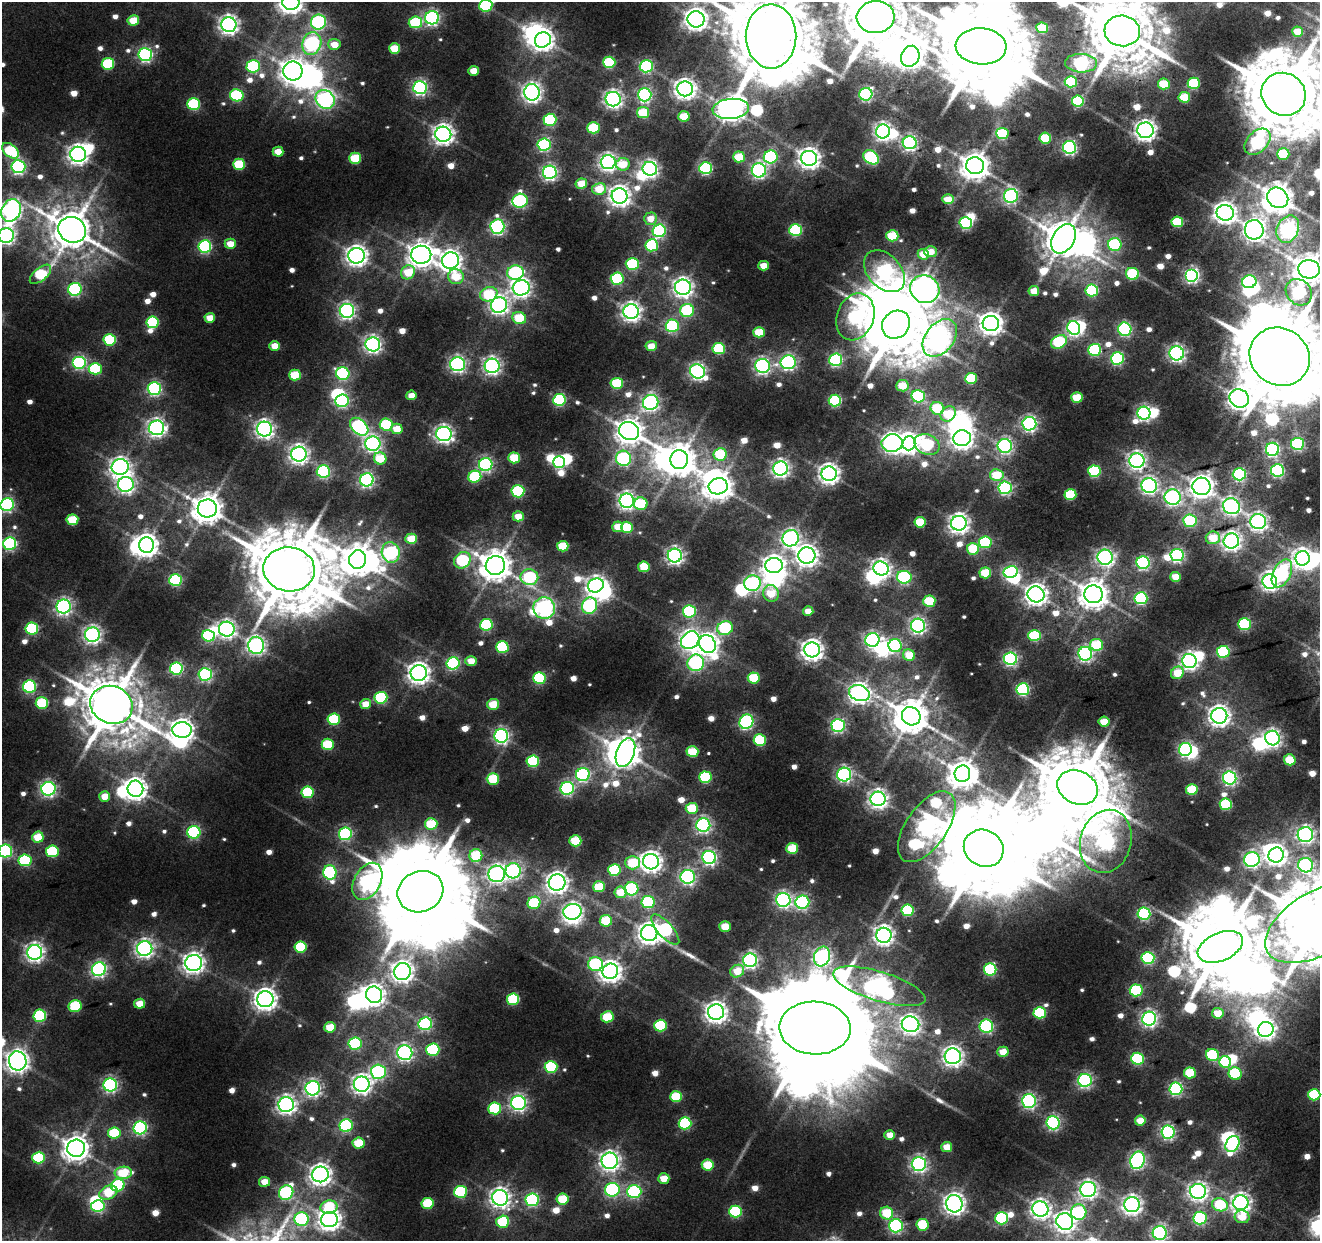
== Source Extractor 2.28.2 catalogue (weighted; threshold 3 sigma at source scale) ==
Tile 10 of 4 x 4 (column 2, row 3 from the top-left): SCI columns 1775-3092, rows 1468-2706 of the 6184 x 5464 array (HDU 1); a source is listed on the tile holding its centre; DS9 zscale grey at full resolution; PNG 1322 x 1243 px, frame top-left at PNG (2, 2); each listed source drawn as its Kron ellipse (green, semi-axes under 4 px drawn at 4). Shown black and unused: <1% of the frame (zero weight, under 3 of 5 exposures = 20% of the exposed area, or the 3 px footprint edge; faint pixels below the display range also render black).
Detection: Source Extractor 2.28.2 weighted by HDU 2 'WHT'; one run over the whole footprint, this tile lists its part. Background 0.0104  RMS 0.005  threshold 0.0227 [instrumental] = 3 sigma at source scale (4.5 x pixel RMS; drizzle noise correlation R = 1.50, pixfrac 1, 0.0396/0.0396 arcsec/px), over >= 5 px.
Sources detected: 769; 9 too faint to see at this stretch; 66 inside a brighter object's white glare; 2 long thin detections or spike segments (spike, bleed or trail) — neither listed nor drawn; of the other 692, all 500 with FLUX_AUTO >= 9.86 (the completeness limit of this list) listed and drawn (192 fainter detections not listed), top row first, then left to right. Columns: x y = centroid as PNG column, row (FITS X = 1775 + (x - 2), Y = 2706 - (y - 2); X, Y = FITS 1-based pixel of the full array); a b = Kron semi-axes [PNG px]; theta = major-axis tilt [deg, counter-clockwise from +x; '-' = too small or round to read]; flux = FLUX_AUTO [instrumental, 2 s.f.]
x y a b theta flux
291 2 8 8 - 600
486 6 6 6 - 66
876 17 19 16 4 5600
432 18 7 6 - 180
696 19 8 8 - 470
133 20 6 5 - 18
318 22 7 7 - 100
415 22 7 6 - 49
229 25 7 7 - 360
1042 28 6 5 - 25
1122 31 18 15 -5 5300
1298 32 5 5 - 15
771 36 32 25 90 9300
543 40 8 7 - 470
312 44 11 9 73 150
334 44 6 5 - 12
981 46 25 18 -3 12000
395 48 5 5 - 24
145 54 7 6 - 160
910 56 11 9 65 800
609 62 6 5 - 55
1081 63 16 9 -4 180
108 64 6 6 - 50
253 66 6 6 - 76
646 66 6 6 - 100
293 71 9 9 - 630
473 71 5 5 - 12
1071 82 6 5 - 66
1194 83 6 5 - 53
1164 84 6 5 - 30
420 87 7 6 - 180
685 89 8 7 - 440
532 92 8 8 - 390
866 94 6 6 - 120
1284 94 23 21 -34 8600
237 95 7 6 - 74
645 95 6 6 - 150
1184 97 6 5 - 28
325 99 10 8 -41 230
613 99 7 7 - 290
1078 101 6 5 - 60
194 104 6 6 - 65
731 109 18 10 5 870
643 113 6 5 - 28
684 116 5 5 - 21
550 120 6 6 - 66
593 128 6 5 - 40
1145 130 8 8 - 370
883 131 7 7 - 290
443 134 8 7 - 420
1002 134 6 5 - 49
1045 138 6 5 - 36
1257 142 15 10 46 130
910 143 7 6 - 210
544 144 6 6 - 120
1069 147 6 6 - 160
11 151 10 6 -39 47
278 152 5 5 - 12
78 154 8 7 - 390
1283 154 6 6 - 36
739 157 6 5 - 22
771 157 7 6 - 90
871 157 8 6 -37 85
355 158 6 5 - 32
809 158 8 7 - 470
608 162 7 7 - 270
239 164 6 5 - 35
623 164 7 6 - 18
975 166 9 8 - 950
18 167 7 6 - 160
706 168 6 6 - 95
650 169 7 7 - 250
759 170 7 7 - 190
550 172 7 6 - 190
581 184 6 5 - 15
599 189 7 5 11 17
620 196 8 7 - 440
1011 196 7 7 - 150
1278 198 11 9 -39 1200
948 199 5 5 - 15
520 201 7 7 - 110
11 210 11 9 61 340
1225 213 8 8 - 490
650 219 6 6 - 10
1177 222 6 5 - 37
966 223 6 6 - 91
497 227 7 7 - 170
1288 229 14 10 65 230
72 230 14 12 -26 2200
796 230 6 6 - 77
1254 230 10 9 - 480
659 231 6 6 - 120
6 235 8 7 - 270
892 236 6 5 - 36
1064 239 16 11 58 1800
230 244 5 5 - 12
1115 244 7 6 - 72
652 245 6 6 - 61
205 246 6 6 - 100
931 252 6 5 - 11
923 254 5 5 - 15
421 255 10 9 - 760
357 256 8 8 - 460
450 261 8 8 - 440
632 264 6 6 - 57
763 266 5 5 - 12
1309 269 11 9 -8 1300
884 271 24 16 -47 230
408 272 7 6 - 20
515 272 8 7 - 100
40 274 13 6 40 46
1132 274 6 6 - 45
1192 275 6 6 - 190
456 277 8 7 - 19
617 278 6 6 - 70
1249 282 7 6 - 110
683 287 8 7 - 380
521 288 8 7 - 330
75 289 7 6 - 110
925 289 15 13 -26 590
1092 290 6 6 - 61
1034 291 5 5 - 12
1299 292 14 12 -45 110
489 294 9 7 17 39
499 305 8 7 - 320
687 310 7 6 - 71
347 311 7 7 - 230
631 312 8 7 - 370
855 317 24 18 70 130
210 318 5 5 - 11
519 318 7 6 - 31
152 322 6 6 - 58
991 324 8 7 - 590
896 325 15 13 46 5700
672 326 6 6 - 81
1074 328 7 6 - 160
1125 329 7 6 - 120
759 332 6 5 - 24
940 338 21 14 52 380
110 340 6 5 - 53
1059 342 8 6 29 72
373 344 7 7 - 260
275 346 5 5 - 13
651 346 5 5 - 12
719 348 6 5 - 49
1095 350 6 6 - 74
1177 353 7 7 - 250
1280 357 31 28 -35 12000
1117 358 6 6 - 97
835 360 6 6 - 110
79 362 7 6 - 130
788 362 7 7 - 190
457 364 7 7 - 220
492 366 7 7 - 260
762 366 7 7 - 220
95 369 6 6 - 49
697 371 8 7 - 220
343 374 7 6 - 100
295 375 6 5 - 28
971 378 6 5 - 41
617 383 6 5 - 38
902 386 6 5 - 17
154 389 6 6 - 140
411 395 5 5 - 11
918 396 7 6 - 92
1077 398 5 5 - 25
1239 398 10 9 - 550
559 400 6 6 - 87
835 400 6 6 - 77
342 401 7 6 - 100
651 402 8 7 - 220
937 408 7 6 - 36
1144 413 6 6 - 170
948 414 8 7 - 26
386 424 6 6 - 43
1029 424 7 6 - 210
359 427 10 7 -42 130
156 428 8 7 - 310
265 429 7 7 - 320
397 429 6 5 - 15
629 431 10 9 - 770
444 434 7 7 - 280
962 438 9 8 - 480
892 443 10 8 7 430
909 443 7 6 - 340
373 444 7 7 - 220
927 444 13 10 -24 78
1297 444 6 6 - 92
1005 446 7 7 - 180
1272 449 6 6 - 160
299 454 7 7 - 350
720 454 6 6 - 39
380 458 6 6 - 26
514 458 6 5 - 29
624 458 8 7 - 110
679 460 9 9 - 1300
1137 461 7 7 - 290
559 462 6 6 - 92
486 464 7 6 - 140
120 467 8 7 - 360
781 468 7 7 - 280
1277 470 6 6 - 130
323 471 6 6 - 110
1094 471 6 6 - 77
829 474 7 7 - 430
1239 474 6 6 - 110
997 475 7 6 - 27
475 477 6 6 - 48
367 480 7 6 - 180
126 484 8 7 - 270
1149 485 7 7 - 260
718 486 9 8 - 900
1201 486 9 8 - 580
1005 488 6 6 - 150
518 491 6 6 - 68
1070 495 6 5 - 43
1173 497 8 7 - 210
627 501 7 7 - 290
641 504 6 6 - 35
7 505 6 6 - 140
1231 506 8 7 - 250
207 508 9 9 - 1100
518 516 5 5 - 12
72 520 6 5 - 29
1190 521 6 6 - 64
920 522 6 5 - 30
1258 522 8 7 - 290
959 523 8 7 - 400
618 527 5 5 - 16
627 527 6 5 - 37
791 538 8 8 - 250
1213 538 7 6 - 21
411 539 6 5 - 23
1231 541 8 7 - 360
985 542 6 6 - 54
10 544 6 6 - 120
146 545 8 7 - 570
563 546 6 5 - 28
973 549 6 6 - 35
391 552 10 9 - 140
807 555 8 8 - 490
1177 555 6 6 - 150
675 556 7 7 - 280
1105 557 8 7 - 250
1303 558 7 7 - 360
358 560 9 8 - 1200
462 560 9 7 47 65
1143 563 6 6 - 130
495 565 10 9 - 1300
774 566 8 7 - 440
644 567 6 5 - 24
881 568 7 7 - 310
289 569 26 22 -6 7300
1011 572 7 6 - 130
985 573 6 5 - 28
1282 573 15 8 64 98
529 577 9 8 - 72
904 577 7 6 - 100
1176 577 5 5 - 17
176 580 6 6 - 72
1270 581 7 7 - 320
752 583 8 8 - 160
596 585 8 7 - 330
771 593 8 7 - 22
1036 594 8 8 - 480
1094 594 9 9 - 1000
1141 598 6 6 - 92
929 601 6 5 - 34
589 606 8 7 - 120
64 607 7 7 - 230
544 608 11 10 - 330
689 611 6 6 - 76
808 611 5 4 - 9.9
1244 624 6 6 - 64
486 625 6 6 - 77
918 626 7 7 - 230
725 628 8 7 - 70
32 629 6 6 - 73
227 629 8 7 - 290
92 635 7 7 - 260
208 636 6 6 - 76
1034 636 6 5 - 44
690 640 10 8 39 390
872 640 7 7 - 190
707 644 9 8 - 480
256 645 8 8 - 280
1096 645 6 6 - 33
895 646 6 6 - 110
502 647 6 6 - 57
812 650 7 7 - 480
1223 652 6 6 - 72
1085 654 7 6 - 180
909 655 6 5 - 17
1010 659 6 6 - 150
471 661 5 5 - 11
1189 661 7 7 - 290
453 663 6 6 - 98
696 663 8 8 - 150
176 668 6 6 - 110
419 673 8 8 - 490
1177 673 7 6 - 20
205 674 6 6 - 130
539 678 6 6 - 70
754 678 6 5 - 32
29 686 6 6 - 100
1023 689 6 6 - 100
859 693 10 7 -17 450
381 698 6 6 - 59
42 703 6 6 - 46
365 704 5 5 - 11
493 704 6 5 - 20
111 705 21 18 -22 4000
911 716 9 8 - 1600
1219 716 8 8 - 440
334 719 6 5 - 46
746 722 7 6 - 140
1104 722 5 5 - 18
838 725 6 6 - 150
182 730 10 7 -2 530
501 736 7 7 - 200
1272 738 7 7 - 280
760 740 6 6 - 43
328 744 6 5 - 37
1185 749 6 6 - 130
692 752 6 5 - 31
625 753 15 9 69 1100
1290 760 6 5 - 27
533 761 6 6 - 52
583 774 7 6 - 130
844 774 7 7 - 170
962 774 8 8 - 930
705 777 6 6 - 60
1230 778 7 6 - 180
493 779 6 5 - 35
567 788 7 6 - 140
1078 788 21 16 -24 6100
48 789 7 7 - 200
135 789 8 8 - 520
1192 789 6 5 - 34
308 792 6 6 - 47
105 796 5 5 - 12
878 799 7 7 - 350
1226 804 6 6 - 52
692 808 6 5 - 30
431 824 6 5 - 34
703 825 7 7 - 200
927 827 41 20 55 450
194 832 6 6 - 96
345 834 6 6 - 110
1305 835 8 7 - 270
38 837 6 5 - 21
575 841 6 5 - 34
1106 841 32 25 73 300
792 848 6 5 - 31
984 848 20 18 -28 9900
5 851 7 6 - 110
52 851 6 6 - 51
476 855 6 6 - 34
1276 855 8 7 - 410
709 857 7 6 - 190
1252 859 8 7 - 210
25 860 6 6 - 64
651 862 8 8 - 460
633 863 7 6 - 32
1306 865 7 7 - 160
614 870 6 6 - 52
513 871 7 7 - 180
330 872 7 6 - 99
497 874 8 8 - 260
688 877 7 7 - 170
367 881 20 13 61 240
557 882 8 8 - 450
599 887 6 5 - 26
631 889 7 7 - 84
420 892 23 20 24 13000
620 892 6 6 - 19
783 900 7 7 - 200
648 902 6 6 - 70
802 902 7 6 - 140
534 903 6 6 - 41
907 910 6 6 - 60
572 912 9 8 - 280
1144 914 6 6 - 110
606 921 6 6 - 31
1319 923 59 31 30 8300
725 927 5 5 - 18
665 929 19 7 -48 130
649 933 8 8 - 510
884 935 7 7 - 360
301 947 6 5 - 46
1220 947 24 14 23 7000
145 948 8 7 - 300
35 952 7 7 - 300
822 957 10 8 70 260
1148 958 6 6 - 93
750 960 7 7 - 210
194 963 8 8 - 420
596 964 7 7 - 80
99 969 7 7 - 200
990 969 6 6 - 76
402 971 8 8 - 450
610 971 8 7 - 510
737 971 7 6 - 17
879 986 48 14 -17 440
1136 990 6 6 - 66
374 995 8 8 - 440
265 999 8 8 - 530
513 999 6 6 - 53
140 1004 5 5 - 13
75 1006 6 6 - 41
716 1012 8 7 - 480
1040 1013 6 6 - 58
1218 1013 6 5 - 15
40 1016 6 6 - 67
607 1017 6 5 - 26
1149 1019 7 7 - 250
425 1024 7 6 - 110
910 1024 9 8 - 350
660 1026 6 6 - 59
986 1026 7 6 - 100
330 1027 5 5 - 19
815 1028 36 26 -1 25000
1266 1029 8 7 - 360
355 1043 6 6 - 88
433 1050 6 6 - 76
405 1052 7 7 - 240
1003 1052 5 5 - 14
1213 1055 7 6 - 59
953 1056 8 8 - 380
1137 1059 6 6 - 69
18 1061 9 8 - 520
1225 1062 6 5 - 54
551 1067 6 6 - 64
378 1072 7 7 - 140
1190 1073 6 5 - 29
1235 1074 6 6 - 47
1085 1080 7 6 - 170
362 1084 8 7 - 340
110 1085 7 6 - 170
313 1088 7 7 - 240
1176 1089 6 6 - 130
1314 1095 6 5 - 43
676 1097 6 5 - 34
1029 1101 7 6 - 170
518 1103 7 7 - 240
286 1105 8 7 - 330
495 1108 6 6 - 53
1140 1121 5 5 - 13
685 1123 6 6 - 71
1053 1123 6 6 - 140
346 1126 6 6 - 83
140 1128 6 6 - 140
1168 1132 6 6 - 170
114 1133 6 6 - 38
890 1135 5 5 - 11
358 1143 6 5 - 26
1232 1144 8 6 61 130
947 1147 5 5 - 13
76 1148 9 8 - 730
39 1158 6 6 - 54
1137 1160 9 7 66 220
610 1161 8 8 - 370
919 1164 7 7 - 230
708 1165 6 5 - 28
123 1173 9 6 2 29
320 1174 8 8 - 440
664 1178 5 5 - 14
264 1182 5 5 - 11
118 1185 7 6 - 61
1088 1189 8 7 - 290
612 1190 7 7 - 110
1198 1191 8 7 - 350
108 1192 9 6 25 24
460 1192 6 6 - 66
634 1192 7 6 - 110
286 1193 8 6 53 110
500 1198 8 7 - 390
563 1199 6 5 - 28
532 1200 6 6 - 120
428 1203 6 5 - 33
1241 1203 7 7 - 360
954 1204 9 8 - 450
1132 1205 8 7 - 340
1220 1205 8 6 -17 41
98 1206 6 5 - 100
329 1207 8 6 9 32
1040 1209 8 7 - 350
735 1211 6 6 - 71
1079 1212 8 7 - 85
887 1213 6 6 - 30
1242 1217 7 6 - 14
1002 1218 6 6 - 85
1200 1218 6 6 - 110
301 1219 7 7 - 89
329 1220 8 7 - 500
503 1222 6 6 - 40
1065 1222 8 8 - 350
923 1225 6 6 - 36
896 1226 7 6 - 150
1160 1233 7 7 - 200
Isophote crosses this tile's border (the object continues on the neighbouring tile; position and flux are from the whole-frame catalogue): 18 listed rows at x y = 291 2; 486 6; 876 17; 1122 31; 771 36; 981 46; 1284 94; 1278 198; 11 210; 6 235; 1309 269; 1280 357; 7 505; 5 851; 1319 923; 1314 1095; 301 1219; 1160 1233